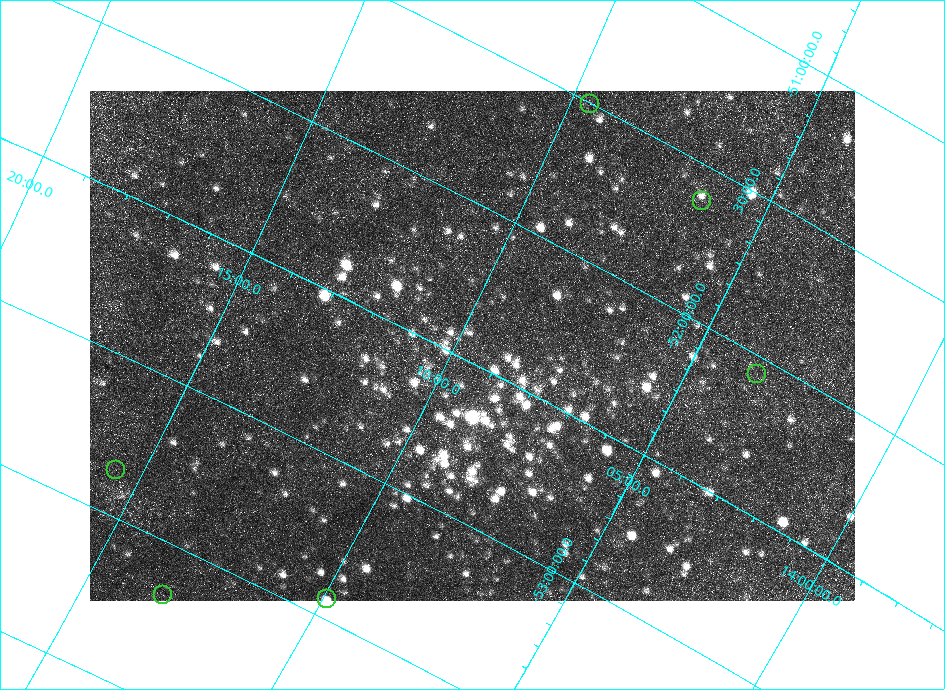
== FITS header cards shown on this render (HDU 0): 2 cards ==
NAXIS1  =                  765 / Axis length
NAXIS2  =                  510 / Axis length

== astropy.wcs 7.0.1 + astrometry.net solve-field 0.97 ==
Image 765 x 510 px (HDU 0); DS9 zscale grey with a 90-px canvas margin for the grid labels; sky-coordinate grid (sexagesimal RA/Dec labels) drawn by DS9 from the SOLVED WCS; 6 Tycho-2 reference stars matched to detected sources circled (green)
Header WCS: none
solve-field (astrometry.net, Tycho-2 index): SOLVED blind (the file carries no WCS)
Solved WCS: RA---TAN-SIP/DEC--TAN-SIP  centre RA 14:09:40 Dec -52:27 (212.42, -52.45 deg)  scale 12.5 x 12.4 arcsec/px (non-square pixels)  FOV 159.9' x 105.1'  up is +27 deg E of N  parity normal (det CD < 0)
(file carries no celestial WCS; the grid is the blind solution)
Tycho-2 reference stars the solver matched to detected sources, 6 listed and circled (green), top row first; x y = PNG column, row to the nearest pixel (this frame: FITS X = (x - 90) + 1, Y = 510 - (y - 91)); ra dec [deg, ICRS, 3 dp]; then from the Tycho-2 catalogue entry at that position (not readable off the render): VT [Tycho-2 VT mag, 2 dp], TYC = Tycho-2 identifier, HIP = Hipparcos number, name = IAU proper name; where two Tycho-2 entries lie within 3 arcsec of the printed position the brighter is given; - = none
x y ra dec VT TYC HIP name
590 104 212.396 -51.505 5.95 8276-2820-1 69174 -
702 201 211.600 -51.619 8.14 8276-2028-1 68898 -
757 374 210.879 -52.059 7.36 8275-364-1 68677 -
116 470 213.890 -53.357 8.46 8678-805-1 - -
163 595 213.318 -53.666 5.74 8665-2922-1 69462 -
327 599 212.478 -53.439 4.84 8665-2921-1 69191 -